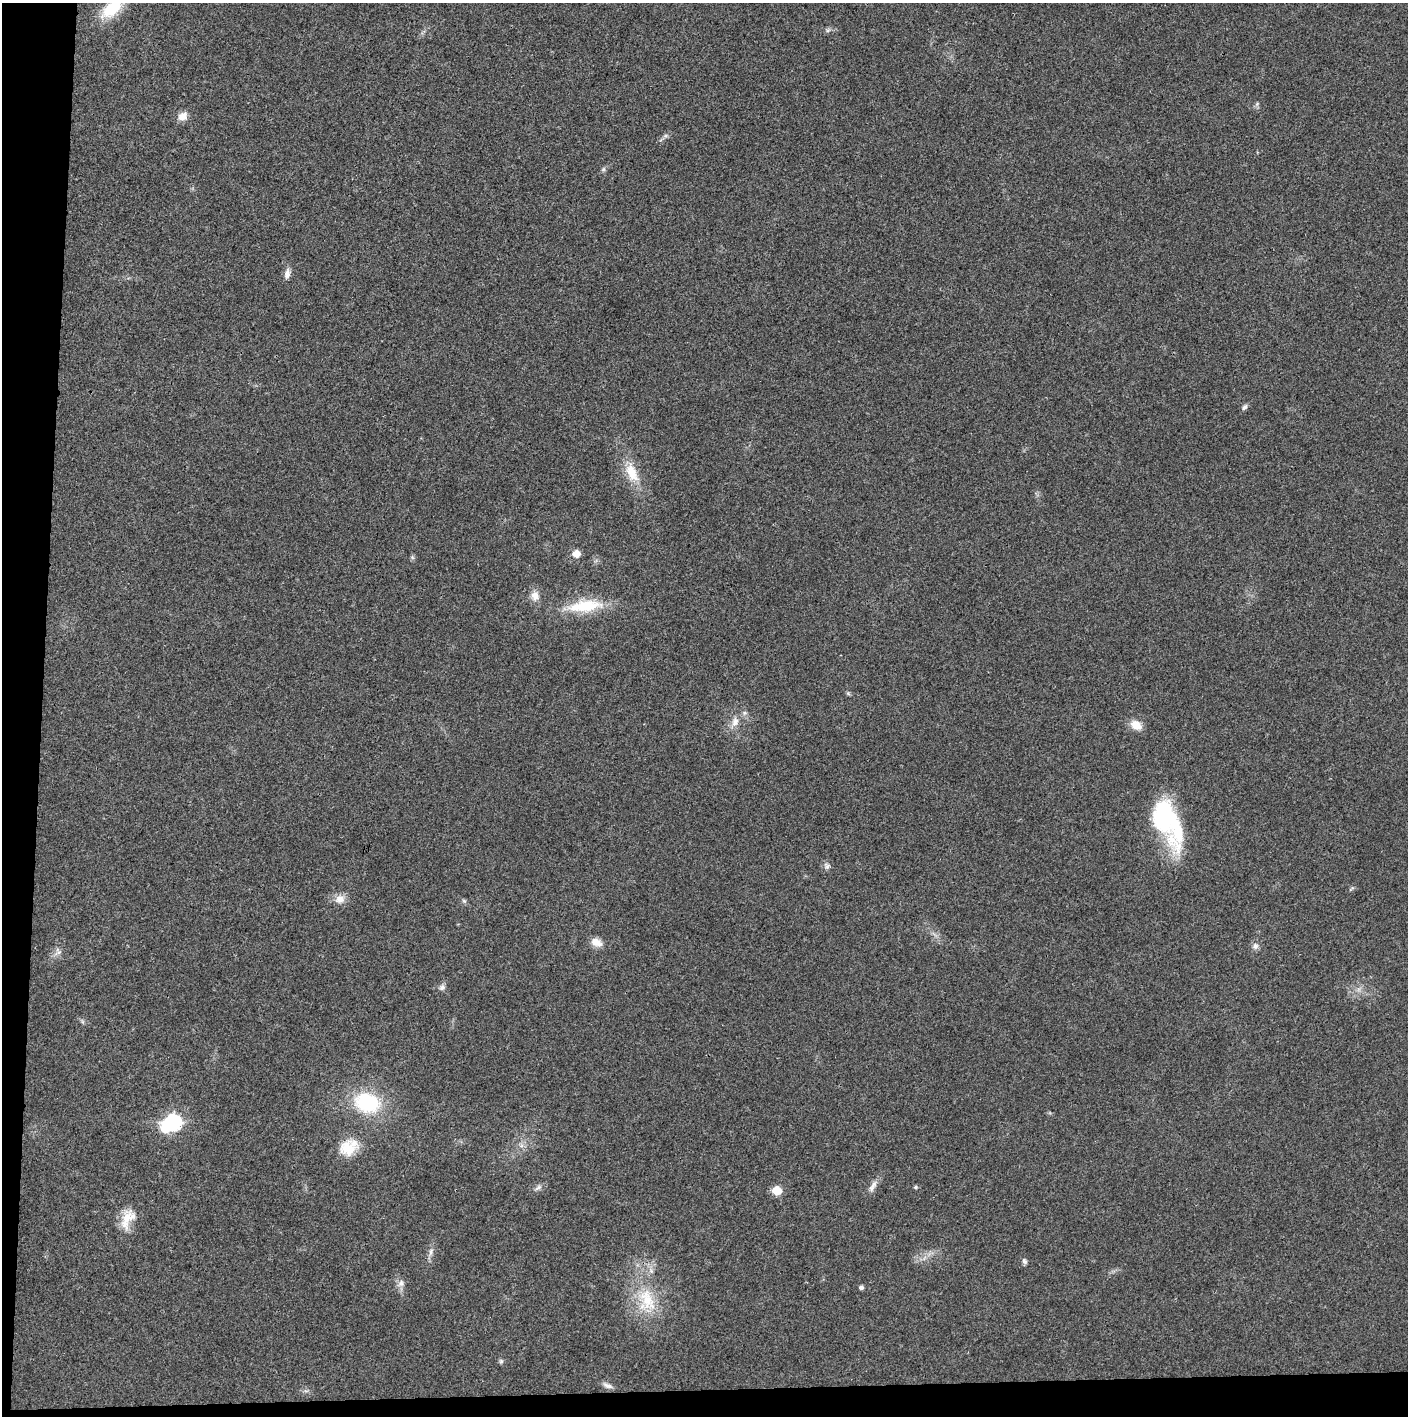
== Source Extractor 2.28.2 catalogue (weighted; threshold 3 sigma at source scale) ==
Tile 7 of 3 x 3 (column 1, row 3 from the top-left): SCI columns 1-1406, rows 1-1414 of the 4221 x 4243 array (HDU 1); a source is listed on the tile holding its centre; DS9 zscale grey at full resolution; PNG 1410 x 1418 px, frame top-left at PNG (2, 3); no overlay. Shown black and unused: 5% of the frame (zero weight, under 3 of 4 exposures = <1% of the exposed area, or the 3 px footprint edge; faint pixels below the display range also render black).
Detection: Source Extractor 2.28.2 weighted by HDU 2 'WHT'; one run over the whole footprint, this tile lists its part. Background 0.021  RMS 0.0042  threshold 0.0188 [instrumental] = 3 sigma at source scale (4.5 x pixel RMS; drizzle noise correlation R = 1.50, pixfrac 1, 0.05/0.05 arcsec/px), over >= 5 px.
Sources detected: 44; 2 inside a brighter object's white glare — not listed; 1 inside a brighter listed object's ellipse — not listed separately; the other 41 listed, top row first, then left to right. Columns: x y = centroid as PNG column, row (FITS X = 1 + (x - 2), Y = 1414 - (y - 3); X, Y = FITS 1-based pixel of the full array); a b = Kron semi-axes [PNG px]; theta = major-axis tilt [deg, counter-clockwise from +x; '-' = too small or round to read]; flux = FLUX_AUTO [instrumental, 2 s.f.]
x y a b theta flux
111 9 26 13 37 16
828 30 7 4 18 0.8
1257 104 7 4 46 0.83
183 116 12 9 38 3.7
665 136 7 4 18 0.87
603 169 7 5 46 0.86
287 274 13 7 78 2.5
1244 407 8 6 40 1.2
632 472 28 14 -69 11
576 554 8 8 - 3.4
412 557 6 5 - 0.7
535 596 13 11 -84 3.7
585 606 50 15 6 19
848 693 6 5 - 0.63
735 722 14 9 76 3.7
1136 725 13 9 -34 5.5
1164 817 53 24 -71 51
827 866 9 9 - 1.6
1352 888 8 4 31 0.68
340 899 14 12 23 3.9
464 901 6 6 - 0.8
596 942 14 9 -30 4.1
1255 946 9 8 - 1.8
59 952 7 4 18 0.93
442 987 9 7 43 1.5
367 1103 29 21 -16 32
173 1122 8 8 - 77
521 1146 7 4 19 1.1
348 1148 23 20 7 11
874 1184 12 8 70 2.4
915 1187 5 5 - 0.61
538 1188 12 6 30 1.6
777 1190 7 6 - 9.1
127 1218 24 17 53 8.3
431 1252 12 6 79 1.9
1024 1261 8 6 -64 1.1
401 1283 11 8 41 2.2
861 1287 5 4 - 1.2
647 1300 38 25 -76 22
501 1361 7 6 - 0.8
607 1385 14 6 -21 1.9
Isophote crosses this tile's border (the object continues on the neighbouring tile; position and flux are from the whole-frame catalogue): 1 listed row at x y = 111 9